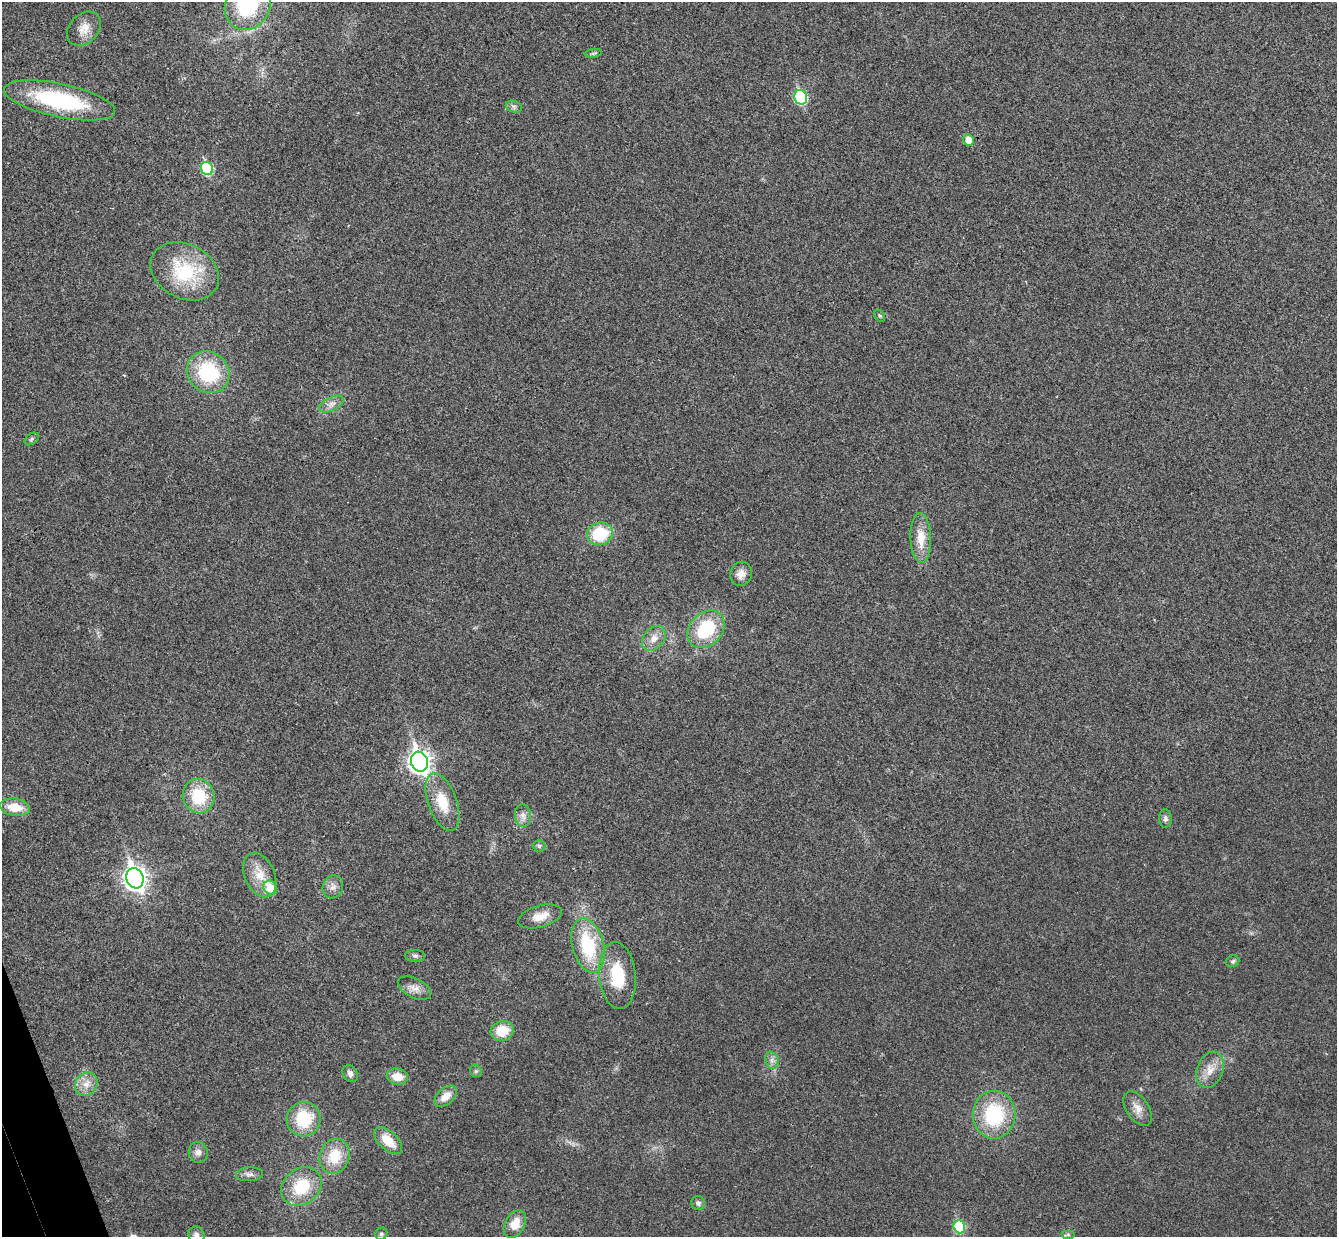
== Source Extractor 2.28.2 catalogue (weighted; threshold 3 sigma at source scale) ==
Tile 7 of 4 x 4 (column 3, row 2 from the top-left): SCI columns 2725-4059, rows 2641-3875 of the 5452 x 5404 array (HDU 1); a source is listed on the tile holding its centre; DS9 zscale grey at full resolution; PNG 1339 x 1239 px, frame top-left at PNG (2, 2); each listed source drawn as its Kron ellipse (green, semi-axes under 4 px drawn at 4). Shown black and unused: <1% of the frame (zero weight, under 3 of 4 exposures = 6% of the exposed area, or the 3 px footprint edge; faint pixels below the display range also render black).
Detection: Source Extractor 2.28.2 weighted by HDU 2 'WHT'; one run over the whole footprint, this tile lists its part. Background 0.0357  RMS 0.0062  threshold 0.0277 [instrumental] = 3 sigma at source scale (4.5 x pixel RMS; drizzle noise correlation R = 1.50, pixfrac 1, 0.05/0.05 arcsec/px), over >= 5 px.
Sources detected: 57; all 57 listed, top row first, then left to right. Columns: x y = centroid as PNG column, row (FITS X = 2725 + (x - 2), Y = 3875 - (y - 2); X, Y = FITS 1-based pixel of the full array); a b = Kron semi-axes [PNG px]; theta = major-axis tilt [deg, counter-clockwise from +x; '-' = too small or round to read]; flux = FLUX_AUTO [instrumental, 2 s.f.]
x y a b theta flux
248 5 25 22 61 46
84 29 19 14 46 7.7
593 53 8 3 5 1.1
801 97 7 6 - 57
60 100 57 16 -12 64
514 107 8 5 -18 1.8
969 140 5 5 - 8
207 168 7 6 - 43
185 271 36 27 -28 42
879 316 6 4 -54 0.94
208 372 22 20 -39 42
331 404 13 7 26 3.6
32 439 8 5 37 1.1
600 534 13 11 18 27
921 538 25 10 -89 12
741 574 12 11 - 4.8
706 629 21 16 46 36
654 638 14 10 49 5.9
419 762 10 8 -71 350
199 796 17 16 - 25
442 802 30 14 -70 17
15 807 15 8 -9 12
523 816 11 8 -82 3.5
1165 818 9 6 -87 1.9
539 846 6 6 - 1.3
260 875 23 15 -66 12
135 878 10 8 -70 380
333 887 11 10 - 3.9
270 888 7 6 - 14
540 916 22 10 16 8.2
588 946 28 15 -75 39
415 956 10 6 -2 1.8
1233 961 7 5 21 1.2
617 976 33 18 -85 25
414 988 18 9 -27 5.3
502 1031 11 10 - 14
772 1060 9 6 -70 2.5
1210 1070 19 13 70 8.4
476 1071 6 5 - 1.1
350 1073 9 7 -55 2.5
397 1077 10 8 -10 8.3
86 1084 12 10 53 6.2
446 1096 13 8 40 6.5
1138 1108 19 11 -56 6.2
994 1115 24 21 87 45
304 1119 17 17 - 28
388 1141 17 9 -43 12
198 1152 10 9 - 3.5
335 1156 18 15 69 17
249 1174 13 7 4 2.8
301 1186 22 17 40 25
698 1203 7 6 - 1.9
515 1224 15 10 60 9.3
959 1227 6 5 - 36
381 1234 6 5 - 1.3
196 1235 9 7 -52 2.4
1068 1235 7 4 0 1.1
Isophote crosses this tile's border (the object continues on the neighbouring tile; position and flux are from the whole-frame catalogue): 2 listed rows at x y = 248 5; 196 1235